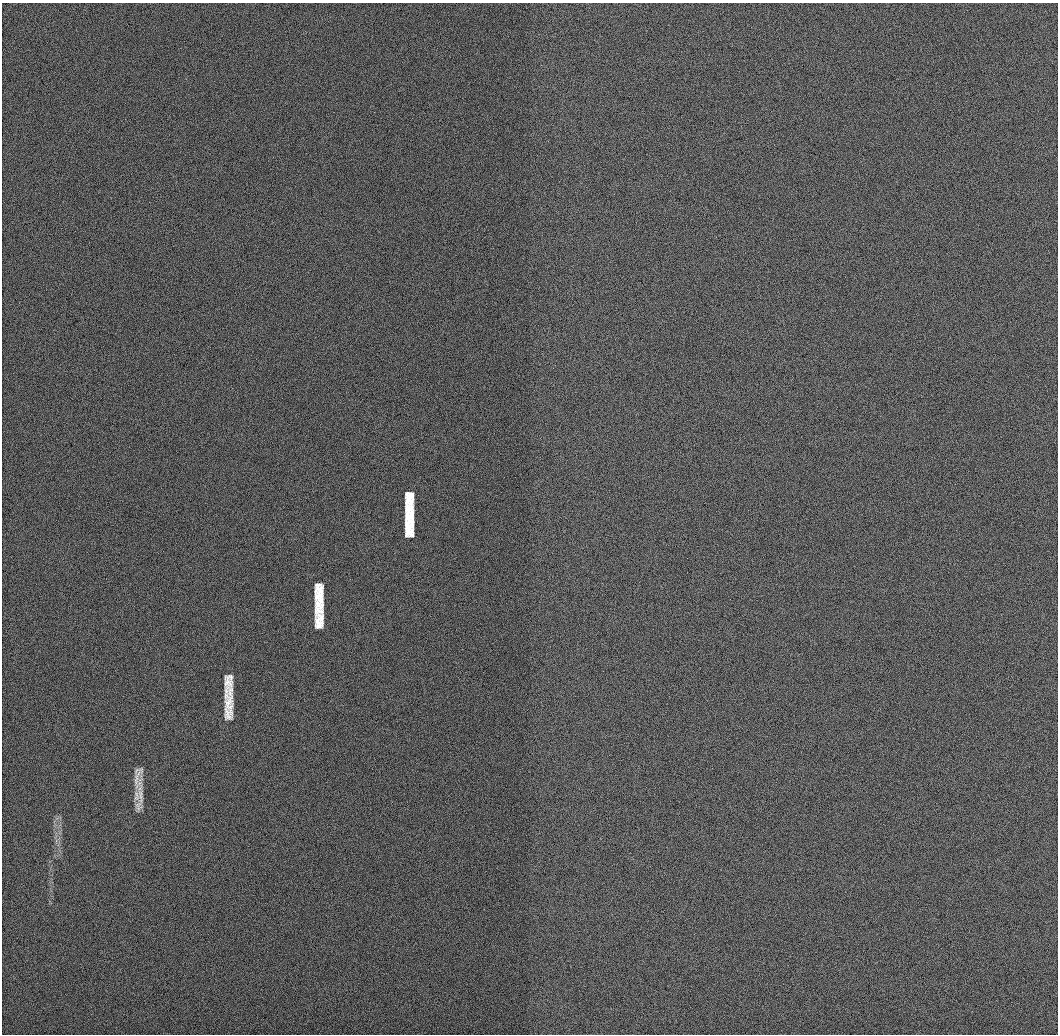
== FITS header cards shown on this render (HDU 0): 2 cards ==
NAXIS1  =                 1056 / Length of Axis 1 (Serial)
NAXIS2  =                 1032 / Length of Axis 2 (Parallel)

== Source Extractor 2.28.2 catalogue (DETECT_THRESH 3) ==
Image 1056 x 1032 px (HDU 0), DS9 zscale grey, 1 PNG px = 1 image px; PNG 1060 x 1036 px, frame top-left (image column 1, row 1032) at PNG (2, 3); no overlay
Background 503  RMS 3.1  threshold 9.28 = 3 sigma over >= 5 px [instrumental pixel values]
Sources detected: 9; all 9 listed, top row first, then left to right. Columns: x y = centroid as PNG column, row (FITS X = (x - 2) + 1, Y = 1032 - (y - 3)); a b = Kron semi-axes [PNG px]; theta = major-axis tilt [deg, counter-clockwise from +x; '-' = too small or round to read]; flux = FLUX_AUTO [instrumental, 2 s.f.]
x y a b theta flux
409 498 12 9 88 2400
409 520 33 9 -90 6700
319 598 31 8 89 5600
319 621 14 8 80 2500
228 681 12 8 -90 1800
229 691 9 7 -62 1200
228 702 16 7 -77 2100
228 713 13 8 -76 1600
140 796 50 8 -86 3100